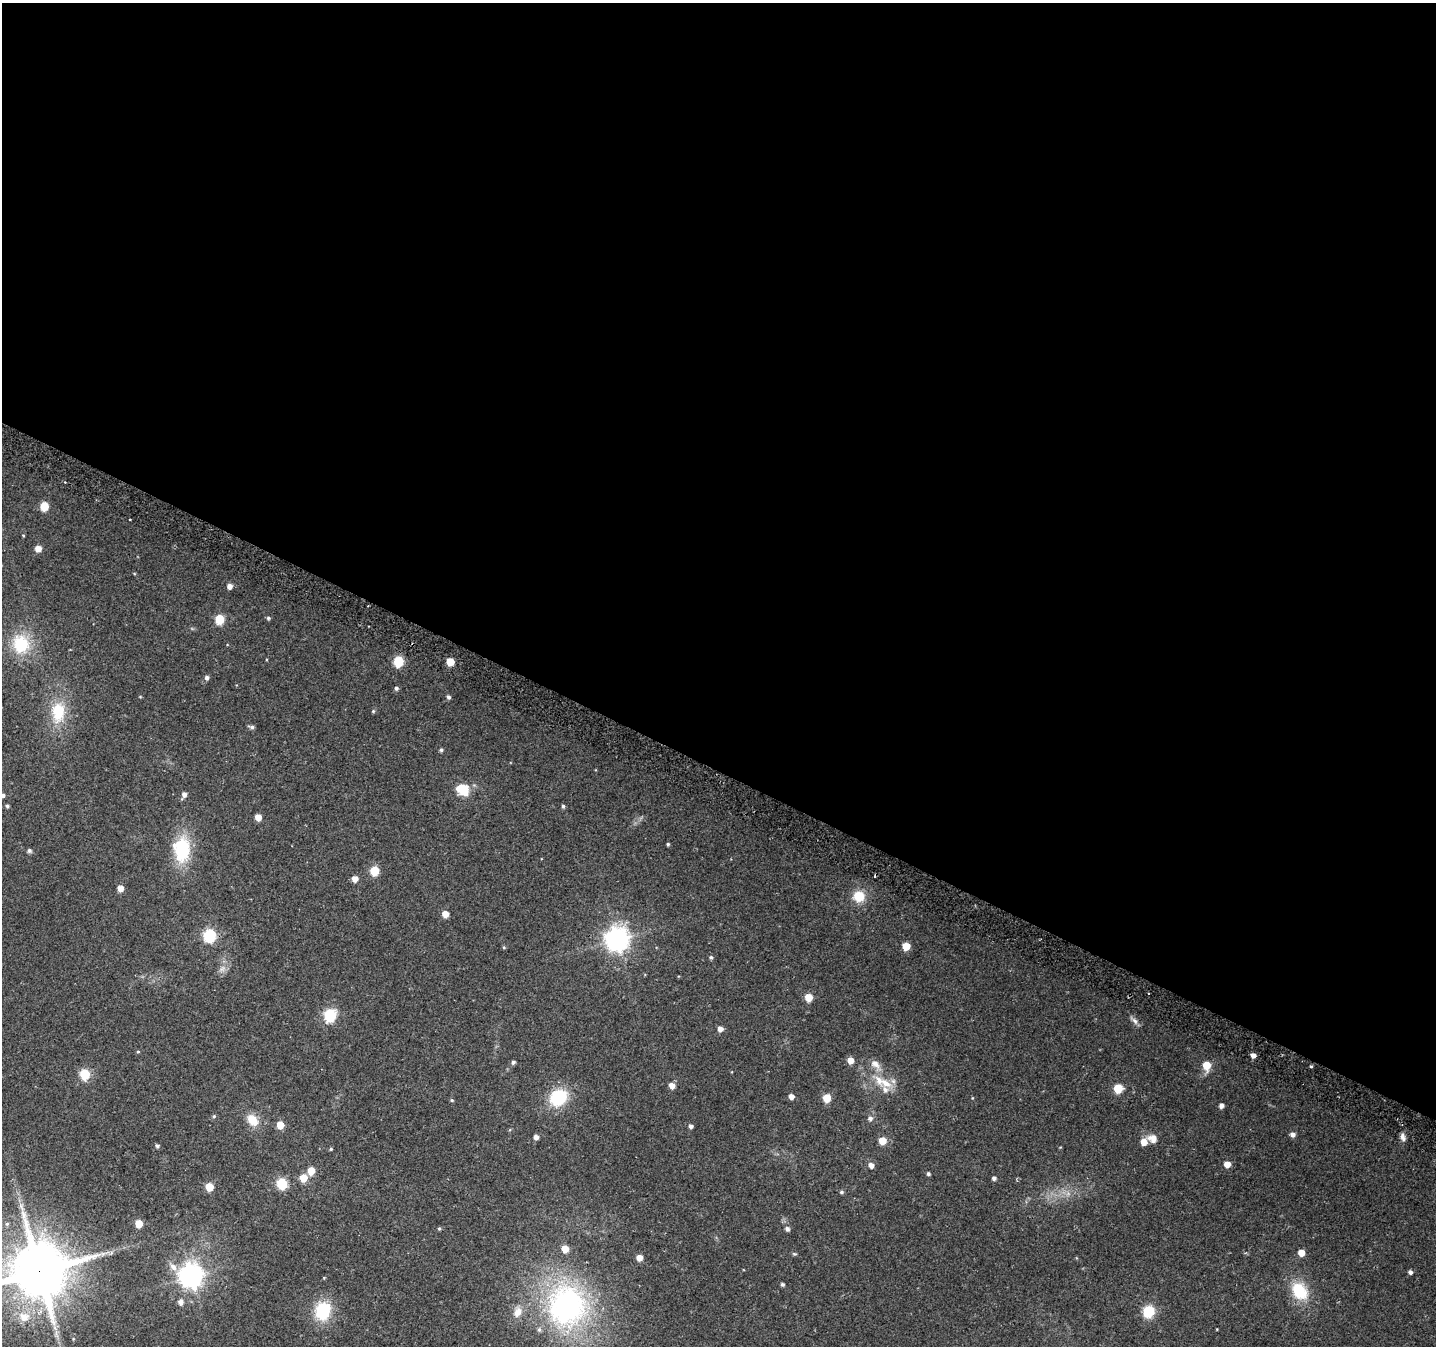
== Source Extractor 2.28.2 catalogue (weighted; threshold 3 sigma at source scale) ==
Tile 3 of 4 x 4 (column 3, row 1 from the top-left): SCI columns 2893-4326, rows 4329-5672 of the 5776 x 5902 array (HDU 1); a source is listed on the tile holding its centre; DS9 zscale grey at full resolution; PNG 1438 x 1348 px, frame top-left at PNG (2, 3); no overlay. Shown black and unused: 57% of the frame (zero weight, under 2 of 3 exposures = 2% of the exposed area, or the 3 px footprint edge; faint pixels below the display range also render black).
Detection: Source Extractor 2.28.2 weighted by HDU 2 'WHT'; one run over the whole footprint, this tile lists its part. Background 0.0525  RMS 0.012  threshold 0.0531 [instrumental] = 3 sigma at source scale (4.5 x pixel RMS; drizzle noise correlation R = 1.50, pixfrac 1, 0.0396/0.0396 arcsec/px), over >= 5 px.
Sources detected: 108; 1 too faint to see at this stretch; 1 cosmic-ray / hot-pixel residue — not listed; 4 inside a brighter listed object's ellipse — not listed separately; the other 102 listed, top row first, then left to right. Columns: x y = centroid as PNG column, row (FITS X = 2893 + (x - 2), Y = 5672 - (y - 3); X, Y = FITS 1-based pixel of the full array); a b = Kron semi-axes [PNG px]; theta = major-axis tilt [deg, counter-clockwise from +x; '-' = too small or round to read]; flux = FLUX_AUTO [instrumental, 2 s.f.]
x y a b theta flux
44 506 5 5 - 39
23 535 4 3 - 0.89
38 549 5 5 - 13
229 586 5 5 - 7.4
368 606 3 2 - 1.3
268 618 5 4 - 1.9
219 619 5 5 - 51
21 644 19 17 -78 53
413 644 3 3 - 1.3
399 662 6 5 - 75
450 662 5 5 - 37
207 678 5 5 - 3.4
396 688 5 4 - 2.4
140 697 5 3 - 0.93
449 697 4 4 - 3.1
373 711 4 4 - 1.4
58 712 28 17 87 42
252 727 7 4 -7 2.8
441 750 5 4 - 2.4
464 790 15 10 85 17
3 795 4 4 - 2.8
184 795 7 5 67 5.8
7 806 4 4 - 2.3
563 806 5 4 - 2.3
258 817 5 5 - 14
668 844 3 3 - 1.7
182 849 23 16 -89 75
29 851 6 5 - 2.7
374 871 5 5 - 55
355 879 5 5 - 11
120 888 5 5 - 12
859 896 11 11 - 25
445 914 5 5 - 16
210 936 6 6 - 160
617 940 8 8 - 940
906 946 5 5 - 27
504 947 5 4 - 1.3
711 957 5 5 - 2.1
1148 993 3 2 - 2
809 998 5 5 - 24
330 1015 6 6 - 140
1134 1021 13 6 -46 4.7
720 1029 5 5 - 7.7
138 1052 4 4 - 1.1
1253 1055 4 4 - 6.6
850 1060 5 5 - 13
513 1062 5 4 - 2.9
876 1065 19 9 -45 11
1207 1065 7 5 90 25
1311 1067 3 3 - 4.2
85 1074 6 5 - 76
886 1083 19 12 -31 19
672 1086 5 5 - 10
1118 1089 5 5 - 48
791 1097 4 4 - 7.5
558 1098 21 17 39 50
827 1098 5 5 - 32
452 1100 5 4 - 1.5
1221 1106 4 4 - 5.2
214 1116 5 5 - 1.7
870 1118 6 5 - 4
252 1120 18 12 -50 17
280 1125 5 5 - 21
691 1126 4 4 - 3.7
1293 1134 5 5 - 5.8
536 1137 4 4 - 6.5
1403 1137 10 6 -69 4.6
1153 1138 13 10 -24 10
882 1141 5 5 - 22
1144 1142 6 5 - 13
157 1146 4 4 - 2.5
331 1149 4 4 - 1.4
1227 1164 5 5 - 13
871 1165 5 5 - 7
311 1171 5 5 - 22
928 1174 4 4 - 2.2
303 1178 5 5 - 25
994 1178 4 4 - 3.4
282 1184 6 5 - 91
209 1187 5 5 - 34
841 1192 6 4 0 2
7 1224 6 5 - 2
139 1224 5 5 - 27
439 1228 4 4 - 1.6
787 1229 5 5 - 3.9
565 1249 5 5 - 18
1301 1253 5 5 - 14
794 1254 6 4 -19 1.6
639 1258 5 5 - 11
173 1267 11 7 -47 7.2
39 1271 23 17 18 7400
1410 1272 4 4 - 3.5
191 1276 8 8 - 940
782 1284 4 4 - 2.3
1299 1291 21 16 -55 43
180 1302 5 5 - 5.7
567 1306 50 45 86 280
323 1311 22 18 80 47
1149 1311 6 6 - 110
518 1312 16 11 68 12
24 1317 16 13 -14 19
1217 1329 4 3 - 0.73
Overlapping masked pixels (flux is a lower limit): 2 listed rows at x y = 413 644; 39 1271
Isophote crosses this tile's border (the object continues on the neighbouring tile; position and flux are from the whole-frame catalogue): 2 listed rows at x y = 3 795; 39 1271